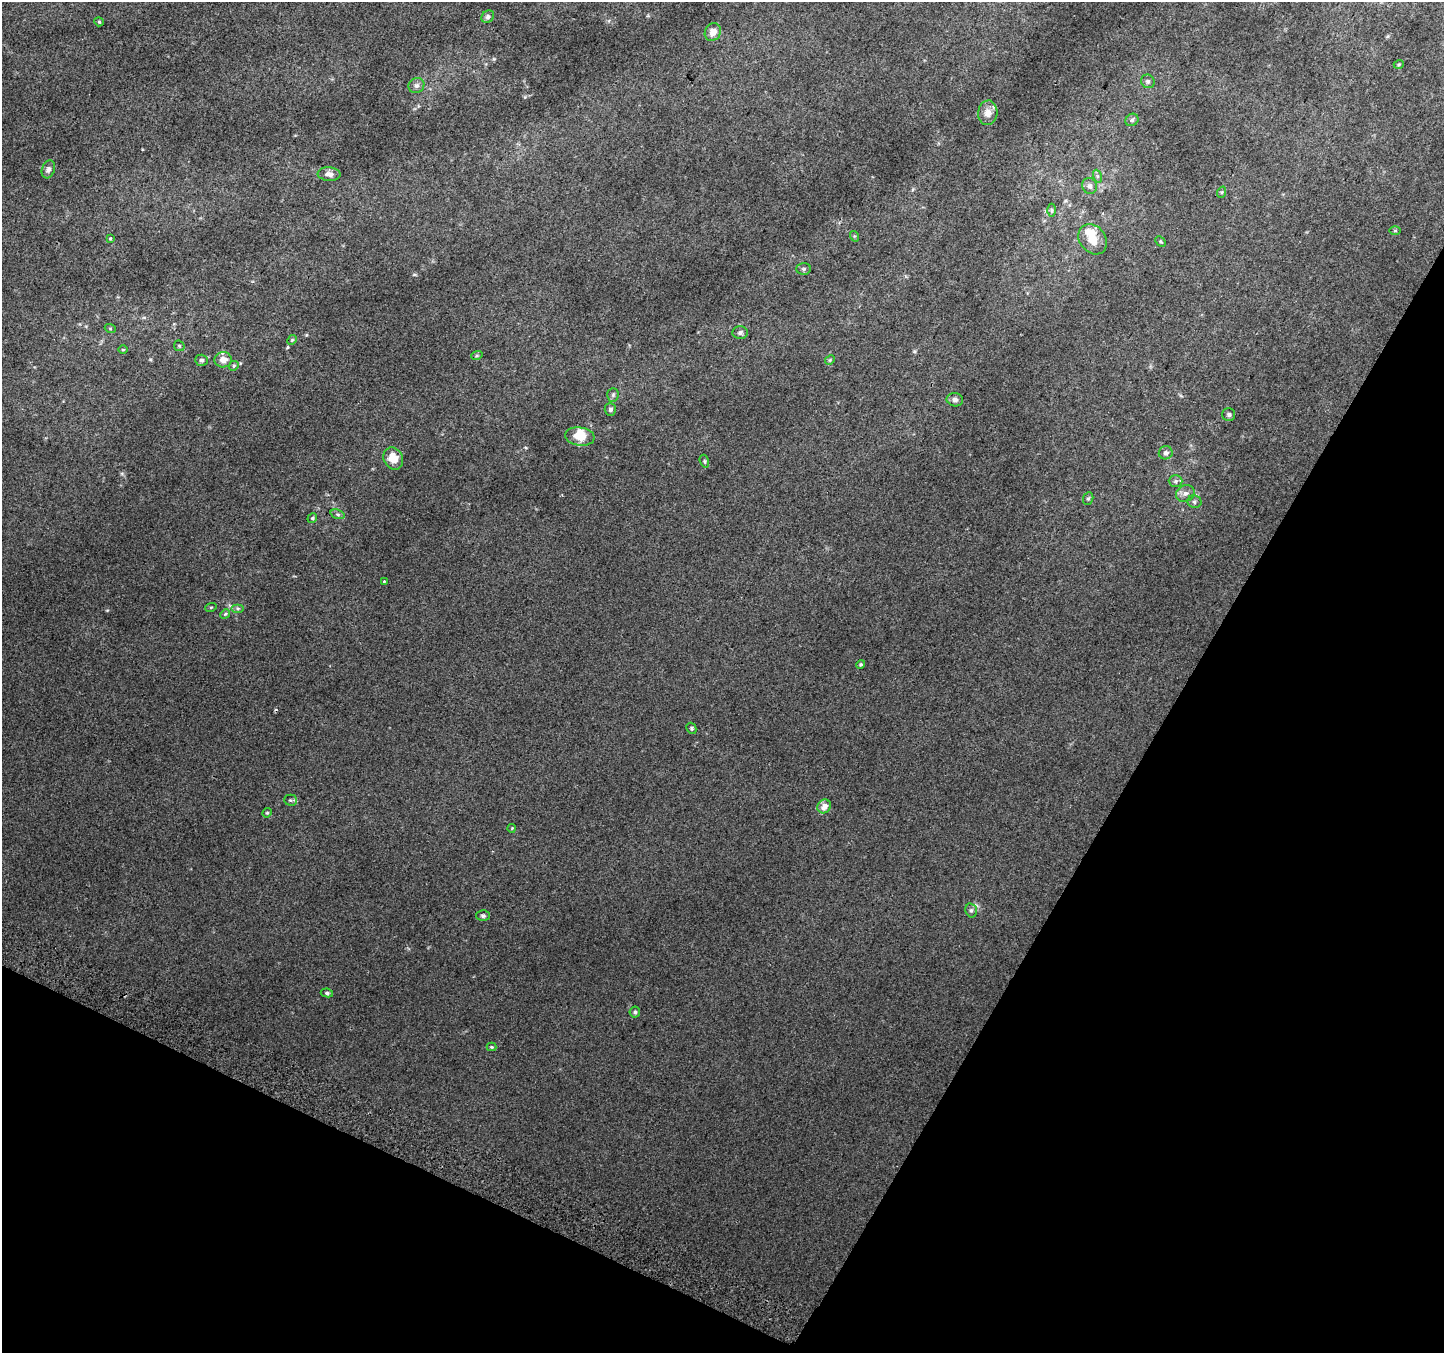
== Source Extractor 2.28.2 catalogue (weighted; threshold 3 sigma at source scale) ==
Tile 15 of 4 x 4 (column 3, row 4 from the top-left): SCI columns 2913-4354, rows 305-1655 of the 5818 x 5945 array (HDU 1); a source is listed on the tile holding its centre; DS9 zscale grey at full resolution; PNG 1446 x 1355 px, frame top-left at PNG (2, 2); each listed source drawn as its Kron ellipse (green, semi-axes under 4 px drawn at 4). Shown black and unused: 26% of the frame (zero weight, under 2 of 3 exposures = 2% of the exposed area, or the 3 px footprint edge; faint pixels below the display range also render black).
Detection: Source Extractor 2.28.2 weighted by HDU 2 'WHT'; one run over the whole footprint, this tile lists its part. Background 0.022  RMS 0.0076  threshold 0.0342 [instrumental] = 3 sigma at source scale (4.5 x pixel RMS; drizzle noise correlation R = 1.50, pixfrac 1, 0.0396/0.0396 arcsec/px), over >= 5 px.
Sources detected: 63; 2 inside a brighter object's white glare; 1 cosmic-ray / hot-pixel residue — neither listed nor drawn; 1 inside a brighter listed object's ellipse — not listed separately; the other 59 listed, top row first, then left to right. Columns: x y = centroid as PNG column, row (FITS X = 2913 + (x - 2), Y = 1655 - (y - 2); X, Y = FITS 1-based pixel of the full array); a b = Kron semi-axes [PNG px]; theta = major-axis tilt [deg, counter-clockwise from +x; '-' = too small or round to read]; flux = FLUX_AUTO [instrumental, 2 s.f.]
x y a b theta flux
488 17 7 5 45 2
99 22 5 4 - 0.78
713 32 9 7 57 5.3
1399 64 5 3 - 0.69
1148 81 7 6 - 1.9
416 85 8 7 - 2.5
988 113 12 9 86 6.1
1132 120 7 6 - 1.6
48 169 9 6 71 2.5
329 174 11 7 -4 4
1097 176 6 4 -71 1.1
1089 186 8 7 - 2.2
1222 192 6 3 71 0.7
1052 210 6 4 -90 1.2
1395 231 6 4 0 0.9
854 236 5 3 - 0.75
110 238 3 3 - 2.5
1093 239 16 13 -53 11
1161 241 6 4 -44 0.88
804 269 7 6 - 1.5
110 328 5 3 - 0.76
740 333 7 6 - 2.1
292 340 5 4 - 0.87
179 346 6 4 -45 0.93
123 350 5 3 - 0.68
477 355 6 3 19 0.88
201 360 6 5 - 1.8
223 360 9 7 2 6.2
830 360 5 4 - 0.85
234 366 5 4 - 0.87
613 395 7 5 87 1.5
955 400 8 6 -11 2.4
610 409 6 5 - 1.8
1229 415 6 6 - 1.5
580 436 14 9 -8 12
1166 453 7 6 - 2.4
393 459 11 9 -62 11
704 461 6 4 -73 1.1
1175 481 7 6 - 1.8
1185 493 10 8 28 3.6
1088 498 6 5 - 1.1
1194 502 7 6 - 1.8
338 514 7 4 -19 1.3
312 518 5 4 - 1.1
384 581 3 3 - 1.5
211 607 6 3 19 0.71
238 608 6 4 0 1.2
225 614 5 4 - 0.84
861 664 4 4 - 0.95
691 728 6 4 -62 1.1
290 800 6 5 - 1.3
824 806 7 6 - 5.6
267 813 5 4 - 0.88
512 828 4 2 - 0.56
971 910 7 5 -75 1.7
483 916 7 5 -1 1.5
327 993 6 4 -9 1.3
635 1012 5 5 - 1.4
492 1047 5 4 - 0.79